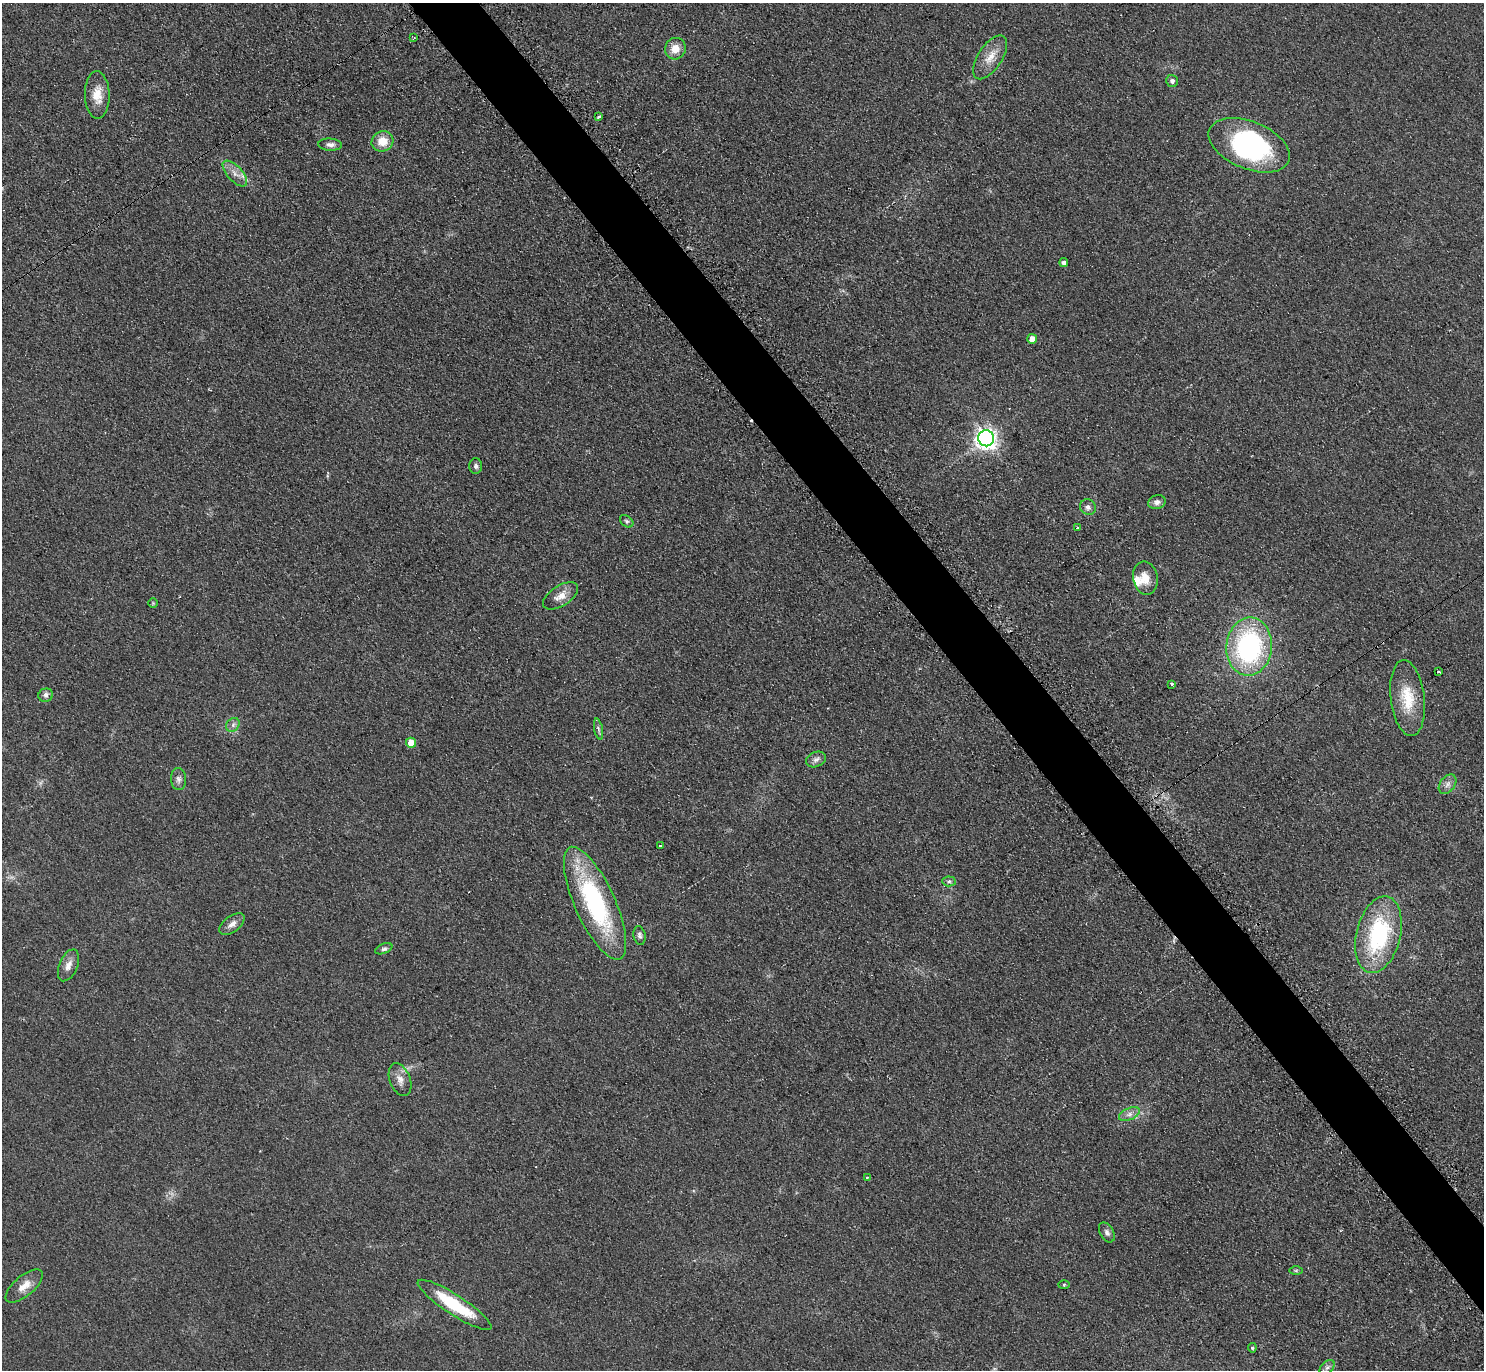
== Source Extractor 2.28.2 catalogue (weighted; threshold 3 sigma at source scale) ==
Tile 6 of 4 x 4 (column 2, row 2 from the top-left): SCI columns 1489-2970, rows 2896-4263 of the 5950 x 5938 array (HDU 1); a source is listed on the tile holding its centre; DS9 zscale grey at full resolution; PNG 1486 x 1372 px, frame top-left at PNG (2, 3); each listed source drawn as its Kron ellipse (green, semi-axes under 4 px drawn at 4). Shown black and unused: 4% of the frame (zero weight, under 2 of 3 exposures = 2% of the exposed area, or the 3 px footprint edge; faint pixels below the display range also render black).
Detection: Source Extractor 2.28.2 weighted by HDU 2 'WHT'; one run over the whole footprint, this tile lists its part. Background 0.0961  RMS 0.012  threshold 0.0518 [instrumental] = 3 sigma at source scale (4.5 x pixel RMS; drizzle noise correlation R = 1.50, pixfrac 1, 0.05/0.05 arcsec/px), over >= 5 px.
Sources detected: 55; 1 inside a brighter object's white glare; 3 cosmic-ray / hot-pixel residue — neither listed nor drawn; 1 inside a brighter listed object's ellipse — not listed separately; the other 50 listed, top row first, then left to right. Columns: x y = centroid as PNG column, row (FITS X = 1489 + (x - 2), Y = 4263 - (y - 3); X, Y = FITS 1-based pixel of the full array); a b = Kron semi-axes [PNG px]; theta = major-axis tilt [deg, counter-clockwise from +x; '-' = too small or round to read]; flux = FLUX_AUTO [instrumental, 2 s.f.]
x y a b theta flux
414 38 3 2 - 1.2
675 49 11 10 - 14
990 57 25 12 57 18
1172 81 6 5 - 3.9
97 95 23 12 -89 19
599 117 3 3 - 15
382 141 11 10 - 18
330 145 12 6 -4 5.1
1249 145 43 23 -22 180
235 173 16 7 -47 9.1
1064 263 4 4 - 4.8
1032 339 5 5 - 11
986 438 8 7 - 690
476 466 8 6 -90 3.3
1157 502 9 7 16 5
1088 507 8 7 - 4.2
627 521 7 5 -40 2.4
1077 528 3 3 - 2.4
1145 578 17 12 -79 16
560 596 20 10 32 12
153 603 5 4 - 1.2
1249 647 29 23 84 190
1439 672 3 2 - 1.3
1172 684 3 3 - 3.5
46 695 7 6 - 4
1408 698 38 17 -83 38
233 725 7 6 - 3.4
598 729 10 4 -78 3
411 743 5 5 - 19
816 759 10 7 24 4.5
178 779 11 7 -87 4.8
1448 784 11 7 52 5.6
660 845 4 3 - 8.8
949 881 7 5 -5 2.4
595 903 61 20 -66 160
232 924 14 8 37 7.6
639 935 9 6 -77 3.4
1378 935 39 22 76 120
384 949 9 5 23 3
68 965 17 9 67 9.3
400 1080 17 10 -69 9.7
1129 1114 11 6 25 6
867 1178 4 3 - 1.3
1107 1232 11 7 -60 4.3
1296 1270 6 4 0 1.7
1064 1285 6 4 2 1.3
24 1286 23 10 40 13
455 1305 43 10 -33 60
1252 1348 4 4 - 1.9
1327 1368 9 5 44 3.8